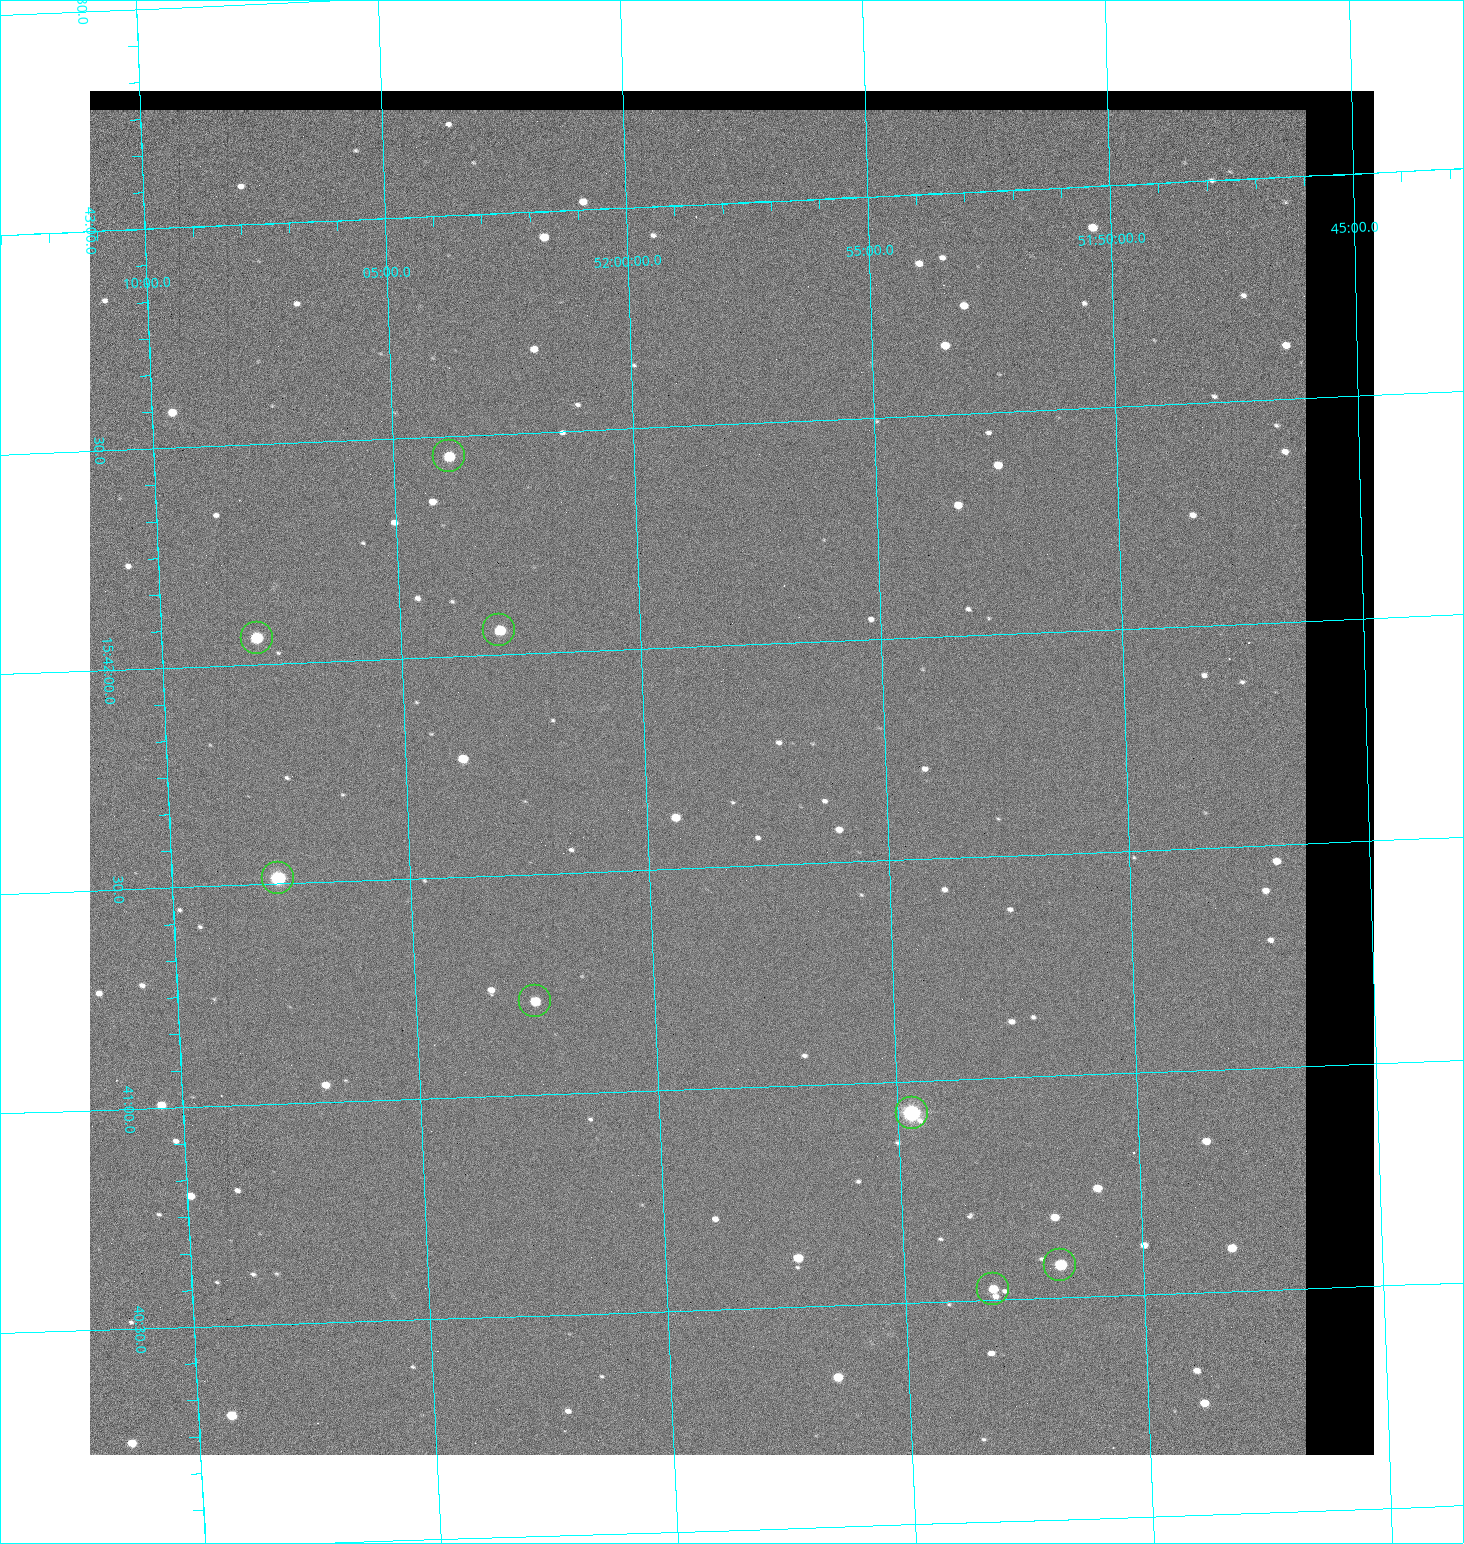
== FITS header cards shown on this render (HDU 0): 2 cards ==
NAXIS1  =                 1284 / length of data axis 1
NAXIS2  =                 1364 / length of data axis 2

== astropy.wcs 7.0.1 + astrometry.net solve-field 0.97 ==
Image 1284 x 1364 px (HDU 0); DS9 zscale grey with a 90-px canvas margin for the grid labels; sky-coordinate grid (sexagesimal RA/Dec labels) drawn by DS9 from the SOLVED WCS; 8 Tycho-2 reference stars matched to detected sources circled (green)
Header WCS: RA---TAN/DEC--TAN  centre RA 15:41:43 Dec +51:58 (235.43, +51.97 deg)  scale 1.26 arcsec/px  FOV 26.9' x 28.5'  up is +92 deg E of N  parity flipped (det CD > 0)
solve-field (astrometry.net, Tycho-2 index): VERIFIED the header's WCS against the Tycho-2 star catalogue (8 matches, 0 conflicts) and refined it, rather than solving blind
Solved WCS: RA---TAN-SIP/DEC--TAN-SIP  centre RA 15:41:43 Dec +51:58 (235.43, +51.97 deg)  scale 1.25 arcsec/px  FOV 26.8' x 28.5'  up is +92 deg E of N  parity flipped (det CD > 0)
The solver's refit moves the header's centre by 0.59 arcsec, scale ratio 0.9966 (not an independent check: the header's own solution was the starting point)
Tycho-2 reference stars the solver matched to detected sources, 8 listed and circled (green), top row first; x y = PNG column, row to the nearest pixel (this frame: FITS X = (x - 90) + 1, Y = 1364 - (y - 91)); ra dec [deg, ICRS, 3 dp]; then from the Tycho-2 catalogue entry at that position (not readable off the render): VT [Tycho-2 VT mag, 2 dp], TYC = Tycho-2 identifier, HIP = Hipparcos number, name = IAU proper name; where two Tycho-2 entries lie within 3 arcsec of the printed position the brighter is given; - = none
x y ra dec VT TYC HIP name
449 456 235.614 +52.064 11.61 3489-1132-1 - -
499 630 235.514 +52.049 11.19 3489-1407-1 - -
257 638 235.515 +52.133 11.12 3489-1380-1 - -
278 878 235.378 +52.130 9.31 3489-1322-1 76850 -
535 1001 235.303 +52.042 11.52 3489-958-1 - -
912 1113 235.232 +51.912 9.59 3489-824-1 - -
1060 1265 235.143 +51.862 10.97 3489-1016-1 - -
993 1289 235.131 +51.886 12.29 3489-908-1 - -